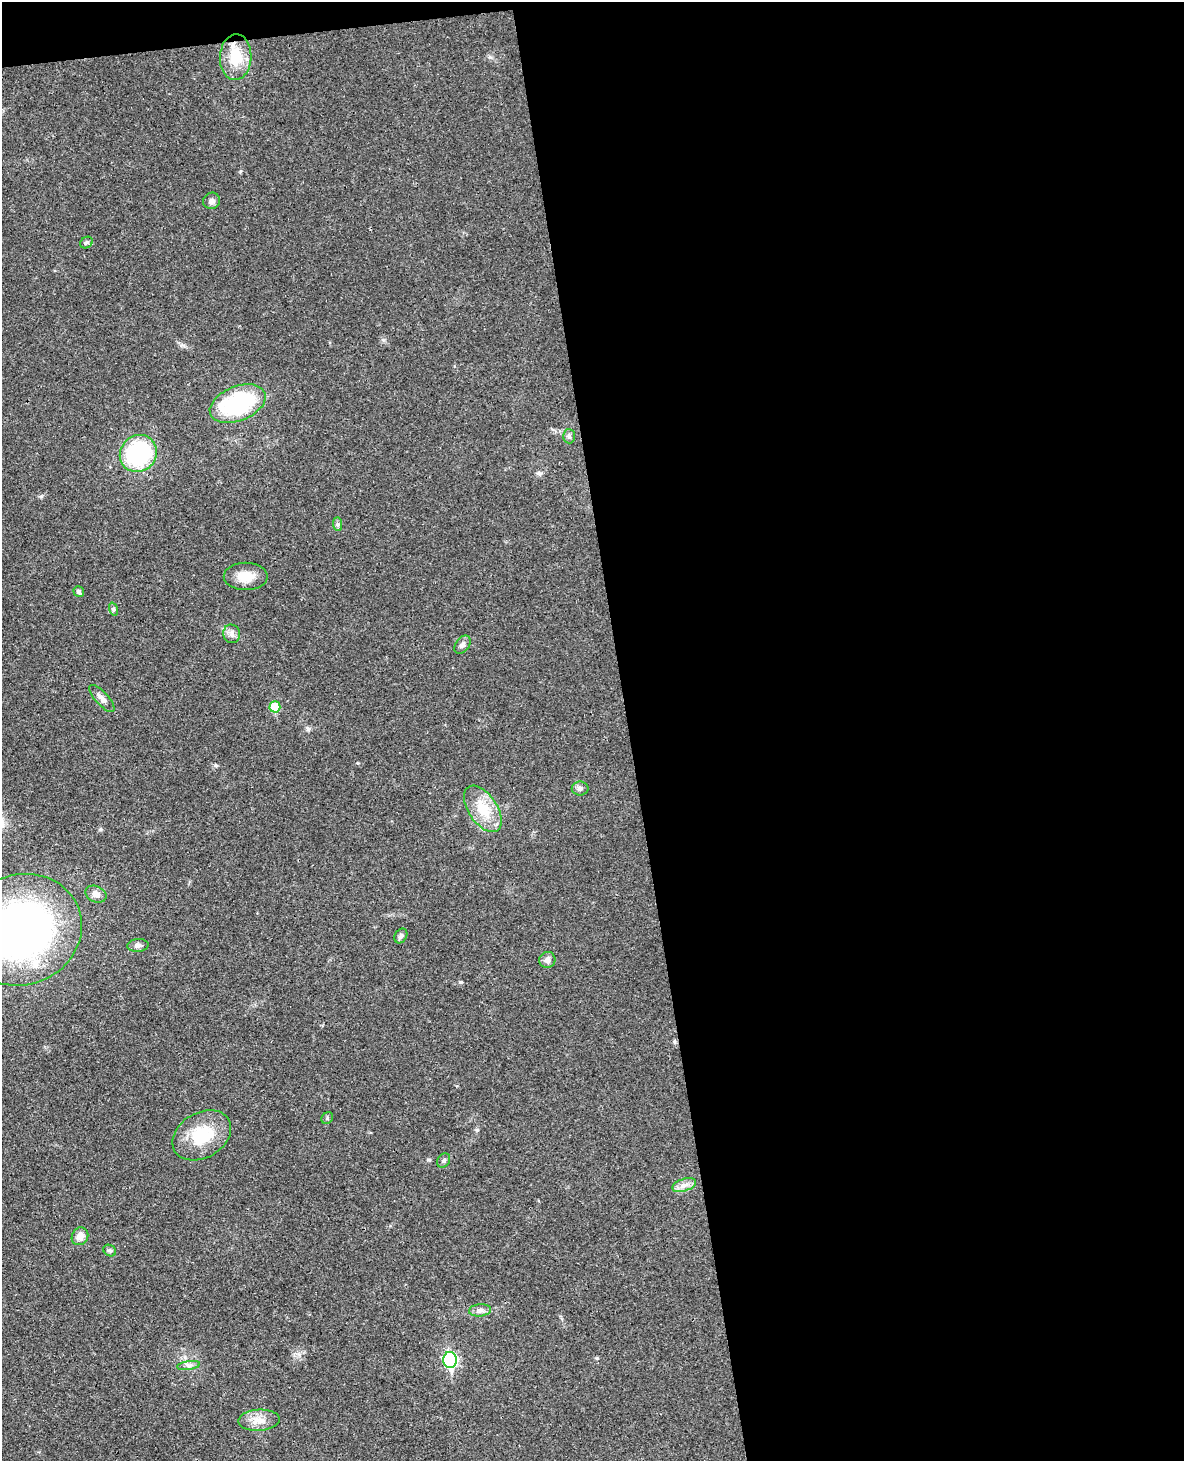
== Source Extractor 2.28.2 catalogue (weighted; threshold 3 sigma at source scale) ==
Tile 4 of 4 x 3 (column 4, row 1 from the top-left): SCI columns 3606-4787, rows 3172-4630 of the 4843 x 4777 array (HDU 1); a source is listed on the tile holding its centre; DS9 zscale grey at full resolution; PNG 1186 x 1463 px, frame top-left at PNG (2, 2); each listed source drawn as its Kron ellipse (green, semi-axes under 4 px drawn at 4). Shown black and unused: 48% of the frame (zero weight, under 3 of 4 exposures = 6% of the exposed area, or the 3 px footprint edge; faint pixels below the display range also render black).
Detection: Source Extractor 2.28.2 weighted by HDU 2 'WHT'; one run over the whole footprint, this tile lists its part. Background 0.0328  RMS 0.0041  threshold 0.0186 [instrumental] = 3 sigma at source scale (4.5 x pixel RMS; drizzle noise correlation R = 1.50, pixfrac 1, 0.05/0.05 arcsec/px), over >= 5 px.
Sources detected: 32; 1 inside a brighter listed object's ellipse — not listed separately; the other 31 listed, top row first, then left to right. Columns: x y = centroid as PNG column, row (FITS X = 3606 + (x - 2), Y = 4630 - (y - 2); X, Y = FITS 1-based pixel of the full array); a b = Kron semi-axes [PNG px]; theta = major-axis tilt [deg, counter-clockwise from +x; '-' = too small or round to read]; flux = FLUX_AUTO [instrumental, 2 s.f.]
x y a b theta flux
236 57 23 15 87 13
212 201 8 8 - 1.7
86 242 7 5 32 0.79
238 404 29 17 22 40
569 436 7 6 - 0.95
138 453 19 18 - 44
337 524 7 4 -89 0.82
246 576 22 13 -1 6.5
79 591 6 5 - 1
113 609 7 4 -72 0.73
232 634 9 8 - 1.9
462 645 10 6 52 1.6
102 698 17 6 -47 2.3
275 707 5 5 - 11
580 788 8 7 - 1.3
483 809 26 14 -56 12
96 894 11 8 -25 2.5
21 930 61 55 22 190
401 936 8 6 59 1.1
138 945 10 6 4 1.4
547 960 8 8 - 1.9
327 1118 6 5 - 0.68
202 1135 31 22 31 18
444 1160 7 6 - 0.87
684 1185 12 6 18 2.3
80 1236 9 8 - 3.4
110 1251 7 5 -32 0.82
480 1310 11 6 5 1.6
450 1360 8 7 - 63
189 1365 11 4 8 1.4
259 1420 20 10 4 4.7
Isophote crosses this tile's border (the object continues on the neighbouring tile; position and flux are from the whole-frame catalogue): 1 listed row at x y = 21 930
Unlisted compact peaks at least as high as the median listed source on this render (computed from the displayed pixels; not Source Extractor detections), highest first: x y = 460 982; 308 729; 539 473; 41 496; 383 340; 597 1358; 215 765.